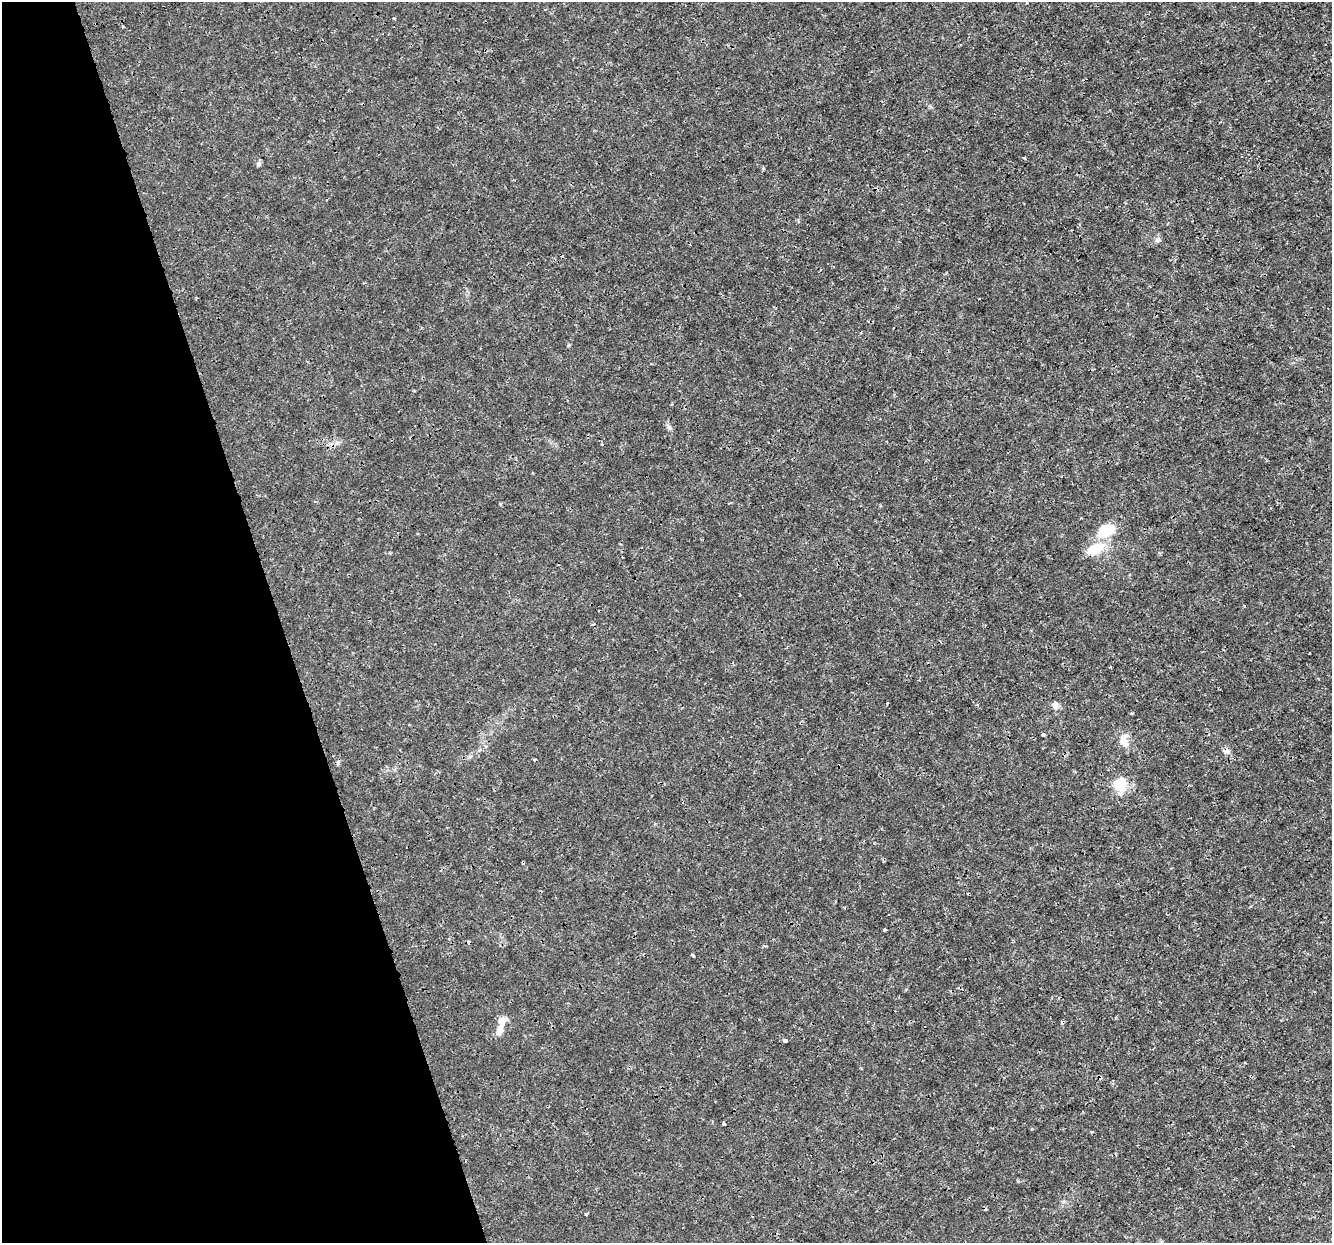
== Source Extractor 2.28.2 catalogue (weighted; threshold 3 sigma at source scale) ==
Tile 5 of 4 x 4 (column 1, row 2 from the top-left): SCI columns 1-1330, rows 2543-3783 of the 5320 x 5137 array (HDU 1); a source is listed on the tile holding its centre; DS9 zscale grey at full resolution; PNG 1334 x 1245 px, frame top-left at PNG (2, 2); no overlay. Shown black and unused: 21% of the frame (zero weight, under 3 of 4 exposures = <1% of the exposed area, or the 3 px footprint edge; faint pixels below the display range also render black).
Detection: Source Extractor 2.28.2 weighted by HDU 2 'WHT'; one run over the whole footprint, this tile lists its part. Background 0.00347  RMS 8.4e-04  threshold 0.00379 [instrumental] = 3 sigma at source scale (4.5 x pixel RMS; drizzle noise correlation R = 1.50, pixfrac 1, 0.0396/0.0396 arcsec/px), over >= 5 px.
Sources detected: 25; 7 cosmic-ray / hot-pixel residue — not listed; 1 inside a brighter listed object's ellipse — not listed separately; the other 17 listed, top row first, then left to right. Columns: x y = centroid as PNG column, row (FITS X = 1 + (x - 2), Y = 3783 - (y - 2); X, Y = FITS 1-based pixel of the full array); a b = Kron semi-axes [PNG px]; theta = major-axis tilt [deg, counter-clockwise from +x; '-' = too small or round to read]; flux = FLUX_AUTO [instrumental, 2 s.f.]
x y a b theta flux
394 18 3 3 - 0.082
258 164 7 5 17 0.18
1157 240 8 7 - 0.25
1106 530 17 10 23 3.2
1095 549 24 13 27 2
1310 653 3 2 - 0.067
1110 667 3 3 - 0.075
1055 705 9 8 - 0.38
1043 734 3 3 - 0.15
1123 740 14 12 -52 0.77
1120 784 15 12 74 1.9
884 930 3 3 - 0.19
693 955 5 3 - 0.098
500 1030 14 8 66 0.7
785 1040 3 3 - 0.42
723 1123 4 3 - 0.1
586 1214 3 3 - 0.094
Unlisted compact peaks at least as high as the median listed source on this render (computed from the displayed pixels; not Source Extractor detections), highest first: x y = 669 427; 1132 713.